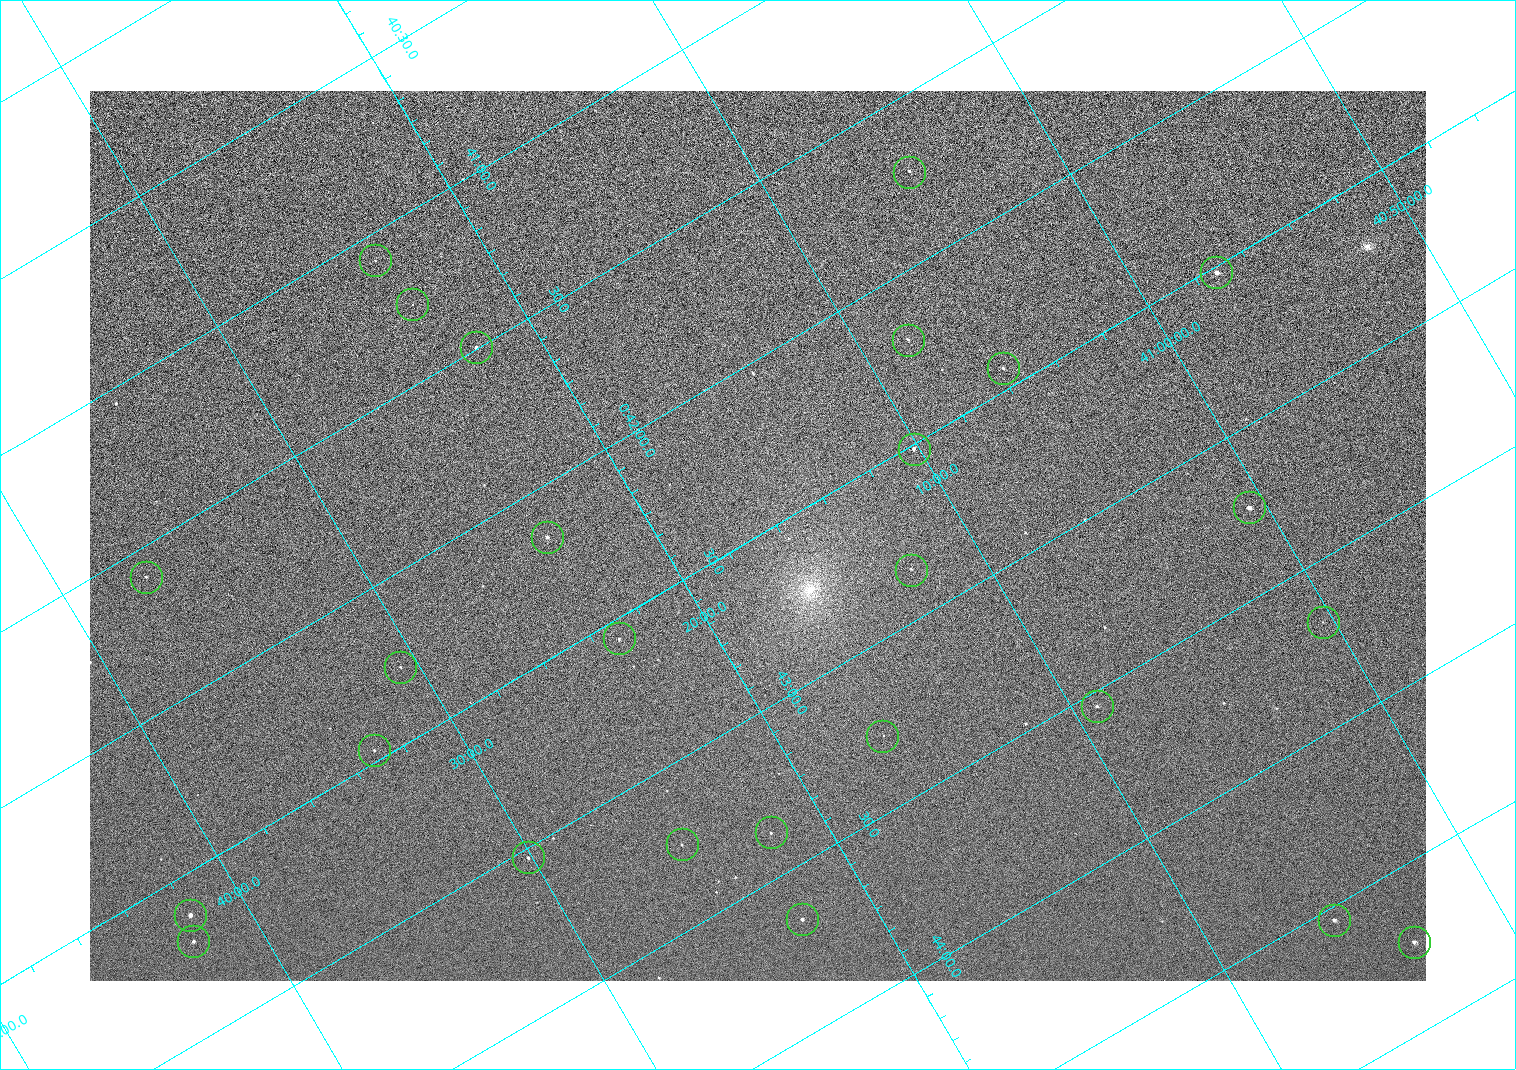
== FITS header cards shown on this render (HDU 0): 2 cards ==
NAXIS1  =                 1336 / length of data axis 1
NAXIS2  =                  890 / length of data axis 2

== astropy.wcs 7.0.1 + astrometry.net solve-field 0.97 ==
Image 1336 x 890 px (HDU 0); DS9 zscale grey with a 90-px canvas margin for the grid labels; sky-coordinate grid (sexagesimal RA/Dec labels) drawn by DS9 from the SOLVED WCS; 26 Tycho-2 reference stars matched to detected sources circled (green)
Header WCS: none
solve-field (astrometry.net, Tycho-2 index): SOLVED blind (the file carries no WCS)
Solved WCS: RA---TAN-SIP/DEC--TAN-SIP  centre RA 00:42:30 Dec +41:17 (10.62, +41.28 deg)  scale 2.22 arcsec/px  FOV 49.4' x 32.9'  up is -121 deg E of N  parity normal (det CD < 0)
(file carries no celestial WCS; the grid is the blind solution)
Tycho-2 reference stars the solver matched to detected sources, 26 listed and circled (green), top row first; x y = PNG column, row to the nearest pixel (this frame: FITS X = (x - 90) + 1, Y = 890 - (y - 91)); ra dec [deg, ICRS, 3 dp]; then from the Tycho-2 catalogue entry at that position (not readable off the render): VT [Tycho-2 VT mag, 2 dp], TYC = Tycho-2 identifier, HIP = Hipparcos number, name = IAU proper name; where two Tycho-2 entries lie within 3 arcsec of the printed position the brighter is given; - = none
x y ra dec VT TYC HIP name
909 172 10.431 +41.085 11.65 2801-2062-1 - -
375 260 10.270 +41.396 11.86 2805-219-1 - -
1216 272 10.629 +40.954 9.37 2801-2009-1 3333 -
412 304 10.317 +41.390 12.74 2805-201-1 - -
908 340 10.549 +41.138 12.52 2801-2061-1 - -
476 347 10.374 +41.370 10.16 2805-213-1 - -
1003 368 10.609 +41.097 10.73 2801-2063-1 - -
914 449 10.628 +41.169 11.22 2801-2073-1 - -
1249 507 10.809 +41.009 9.29 2801-2078-1 - -
547 537 10.538 +41.392 10.59 2805-2135-1 - -
911 570 10.713 +41.209 11.21 2801-2008-1 - -
146 577 10.397 +41.617 11.40 2805-1201-1 - -
1323 622 10.920 +41.006 12.22 2801-1126-1 - -
619 638 10.639 +41.386 11.36 2805-2208-1 - -
400 667 10.568 +41.510 11.29 2805-2124-1 - -
1097 706 10.886 +41.153 10.99 2801-2037-1 - -
882 736 10.818 +41.276 11.21 2805-2125-1 - -
374 750 10.616 +41.550 10.67 2805-2192-1 - -
771 832 10.840 +41.365 11.39 2805-2131-2 - -
682 844 10.811 +41.416 11.59 2805-2157-1 - -
528 857 10.757 +41.502 11.21 2805-2136-1 - -
190 915 10.656 +41.699 9.58 2805-789-1 - -
802 919 10.914 +41.376 10.74 2805-2142-1 - -
1334 920 11.135 +41.093 10.71 2801-1503-1 - -
193 941 10.676 +41.706 11.29 2805-1943-1 - -
1414 942 11.183 +41.057 10.65 2801-1540-1 - -